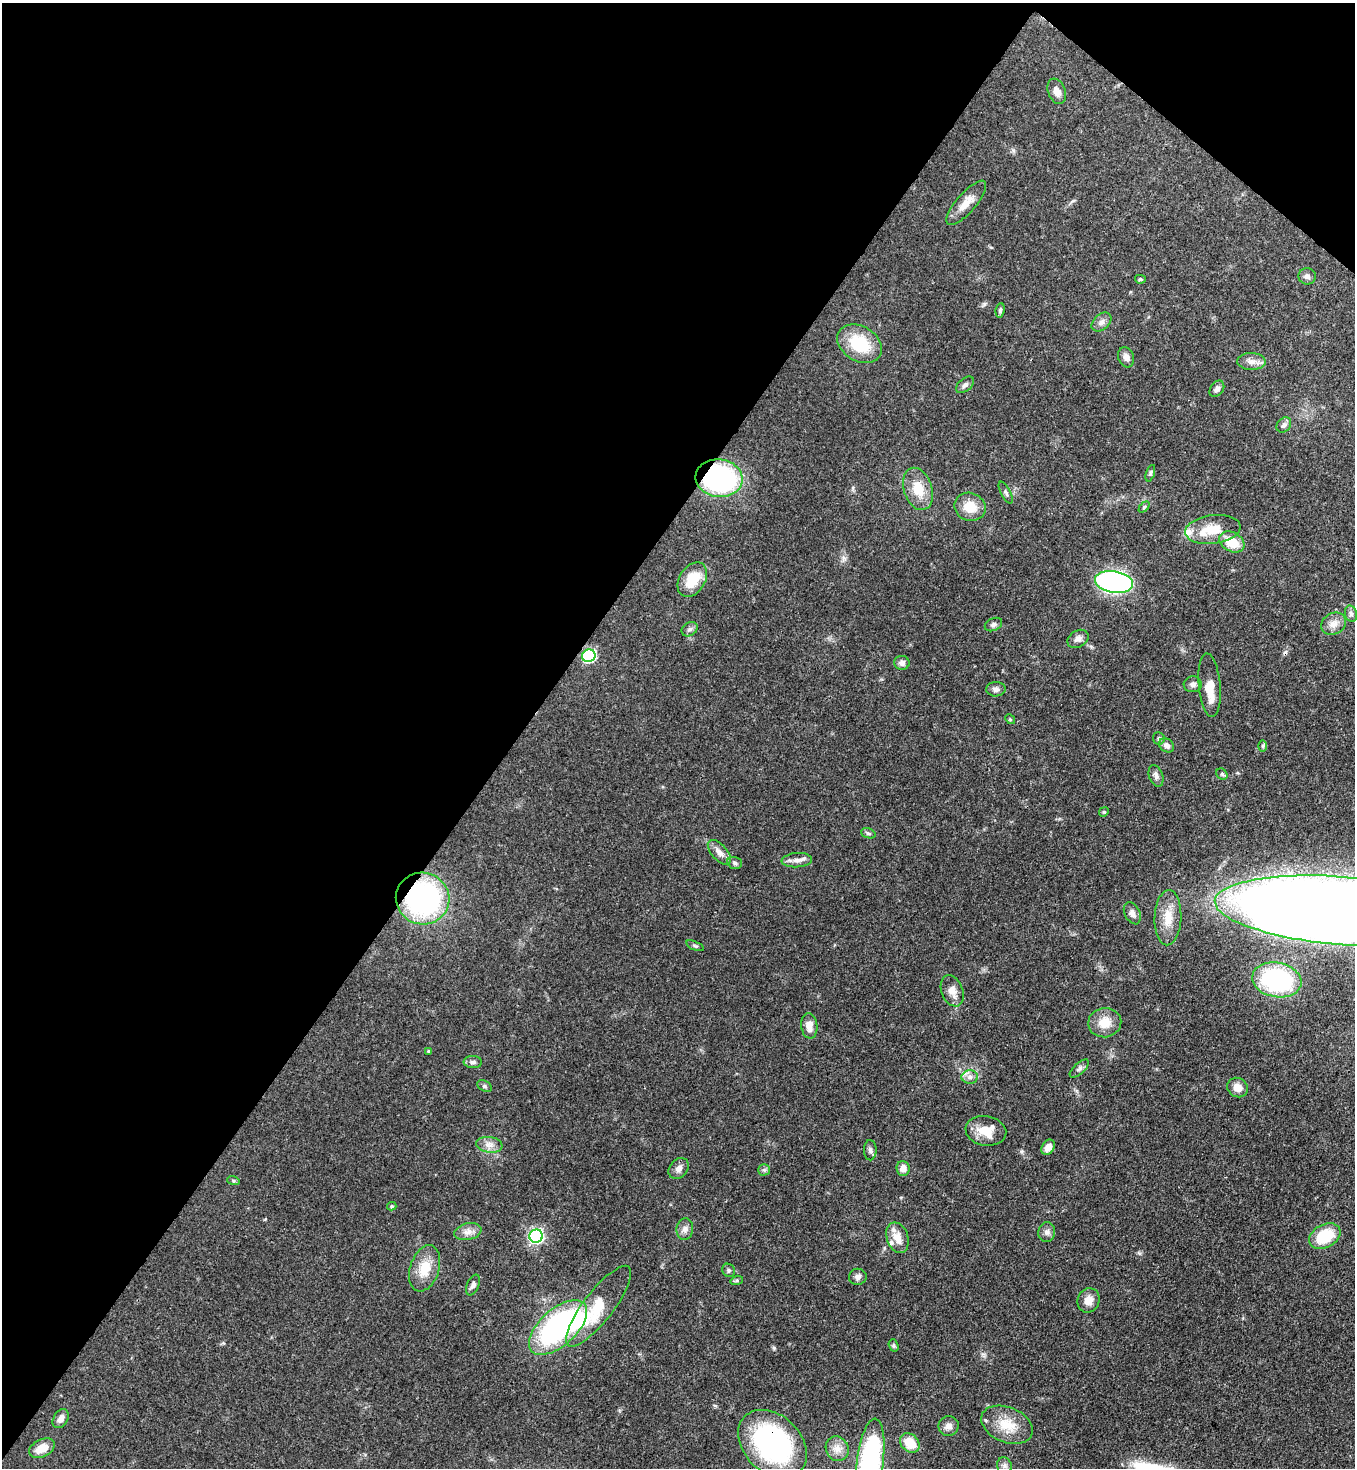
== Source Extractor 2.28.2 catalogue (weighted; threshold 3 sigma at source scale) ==
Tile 2 of 4 x 4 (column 2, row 1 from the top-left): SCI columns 1579-2931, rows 4455-5920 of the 6002 x 5979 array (HDU 1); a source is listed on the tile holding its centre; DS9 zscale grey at full resolution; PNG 1357 x 1470 px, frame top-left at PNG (2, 3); each listed source drawn as its Kron ellipse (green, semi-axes under 4 px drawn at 4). Shown black and unused: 40% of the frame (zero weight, under 3 of 4 exposures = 7% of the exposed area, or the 3 px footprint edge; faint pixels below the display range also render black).
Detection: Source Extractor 2.28.2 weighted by HDU 2 'WHT'; one run over the whole footprint, this tile lists its part. Background 0.0889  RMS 0.0039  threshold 0.0176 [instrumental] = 3 sigma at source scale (4.5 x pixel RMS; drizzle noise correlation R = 1.50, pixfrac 1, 0.05/0.05 arcsec/px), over >= 5 px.
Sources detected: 96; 1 inside a brighter object's white glare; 1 cosmic-ray / hot-pixel residue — neither listed nor drawn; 3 inside a brighter listed object's ellipse — not listed separately; the other 91 listed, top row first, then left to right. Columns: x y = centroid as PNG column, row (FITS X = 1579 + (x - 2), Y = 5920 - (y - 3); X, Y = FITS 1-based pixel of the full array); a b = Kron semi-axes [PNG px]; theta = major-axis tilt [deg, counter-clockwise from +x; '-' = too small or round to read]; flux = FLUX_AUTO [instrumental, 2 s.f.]
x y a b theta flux
1057 91 13 8 -68 2.8
966 203 28 9 49 5.2
1307 276 9 8 - 1.4
1140 279 5 4 - 0.54
1000 310 7 4 82 0.79
1101 322 11 7 43 1.9
860 344 24 17 -31 17
1126 357 10 7 -72 1.8
1251 361 14 8 -2 2.6
965 385 10 6 40 1.3
1217 389 9 6 54 1.5
1284 425 8 6 47 1.3
1150 473 8 4 72 0.66
719 478 23 19 -8 65
918 489 22 14 -72 8.5
1006 492 12 5 -62 0.97
970 507 16 14 -21 7.1
1144 507 6 4 46 0.56
1213 529 28 14 7 9.8
1232 542 13 9 -29 8.9
692 580 18 13 58 9.9
1114 582 19 11 -9 110
1351 614 8 6 -75 1
993 624 9 6 26 1.2
1334 624 13 10 31 3.1
690 629 8 6 31 1.2
1078 639 11 8 29 2
589 656 7 6 - 49
902 663 8 7 - 1.5
1193 684 9 8 - 1.5
1210 685 32 11 -85 6.8
996 689 9 7 2 1.6
1010 719 5 4 - 0.49
1159 738 6 6 - 0.84
1167 745 8 6 -38 1.7
1263 746 6 4 89 0.52
1222 774 6 5 - 0.65
1156 776 11 7 -71 1.6
1104 812 5 4 - 0.46
868 833 7 5 -19 0.73
719 852 15 7 -48 2.7
797 860 15 7 4 2.4
735 863 8 5 -17 0.9
423 898 27 26 - 75
1345 911 130 34 -4 1700
1132 913 12 7 -63 1.9
1168 918 27 13 88 7.8
695 946 9 4 -21 0.68
1277 980 25 17 -10 40
952 991 16 10 -68 3.8
1105 1023 16 14 12 6.8
809 1026 13 8 -83 3.8
428 1051 3 3 - 0.34
473 1062 9 6 0 1.1
1079 1068 12 5 43 1.2
970 1077 8 7 - 1.7
484 1086 8 5 -28 0.84
1238 1088 11 9 -31 3.5
986 1131 20 14 -9 7.5
489 1145 13 8 -8 2.6
1048 1147 8 6 56 2.9
870 1150 10 6 -88 1.3
679 1168 11 8 49 2.1
903 1168 7 6 - 2.7
764 1170 5 5 - 0.73
233 1180 6 4 -19 0.55
392 1206 4 3 - 0.59
685 1229 11 8 82 1.9
468 1232 14 8 13 2.6
1047 1232 10 8 79 1.7
536 1236 7 6 - 82
1325 1236 17 11 29 15
897 1238 16 10 -71 4.8
425 1268 24 14 72 8.4
728 1270 7 6 - 0.88
858 1277 9 8 - 1.5
737 1280 6 4 17 0.65
473 1285 11 6 66 1.3
1089 1300 12 11 - 3.4
598 1306 50 15 52 18
558 1328 35 18 42 83
894 1345 6 4 -72 0.6
61 1419 10 7 59 2.2
1007 1425 27 17 -22 9.7
949 1426 10 9 - 2.2
910 1443 11 8 -44 8.2
772 1444 39 28 -44 72
42 1448 14 8 25 6
837 1449 12 11 - 3.6
870 1461 43 13 83 82
1004 1466 8 7 - 1.4
Overlapping masked pixels (flux is a lower limit): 4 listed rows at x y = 719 478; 423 898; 1345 911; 772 1444
Isophote crosses this tile's border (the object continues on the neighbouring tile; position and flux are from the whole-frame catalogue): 2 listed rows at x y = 1345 911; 870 1461
Unlisted compact peaks at least as high as the median listed source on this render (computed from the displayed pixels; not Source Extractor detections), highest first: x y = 774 1348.